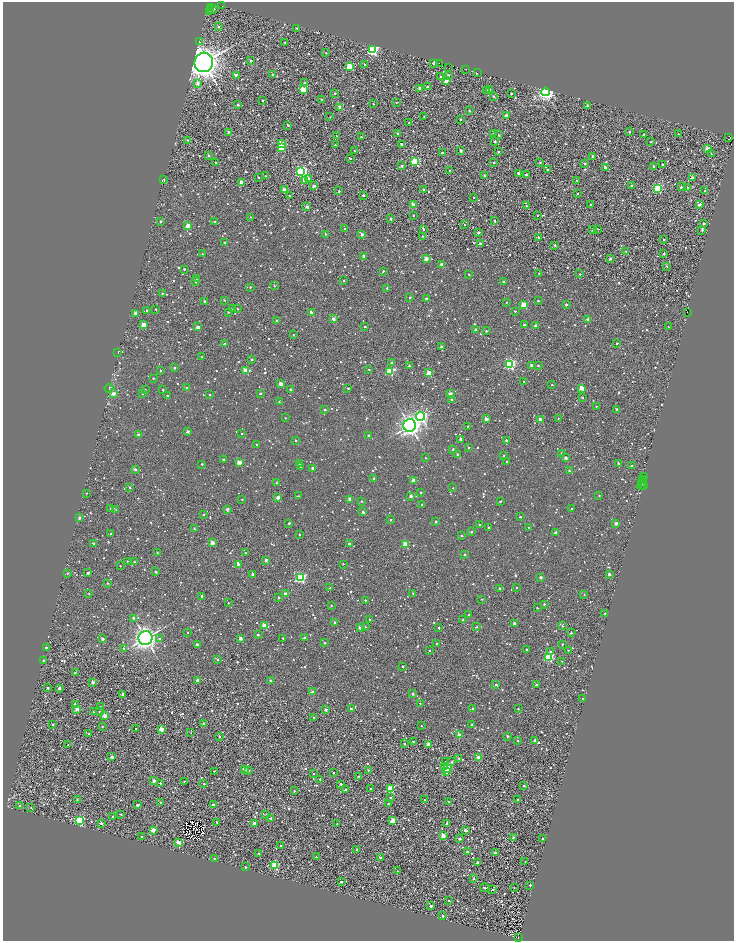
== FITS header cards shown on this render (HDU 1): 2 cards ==
NAXIS1  =                 1463
NAXIS2  =                 1878

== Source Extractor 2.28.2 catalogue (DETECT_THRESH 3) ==
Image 1463 x 1878 px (HDU 1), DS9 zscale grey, zoomed out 1/2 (1 PNG px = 2 x 2 image px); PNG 736 x 943 px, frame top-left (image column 2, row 1878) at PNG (3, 2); each listed source drawn as its Kron ellipse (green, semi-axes under 4 px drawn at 4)
Background 1.36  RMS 3.2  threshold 9.66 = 3 sigma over >= 5 px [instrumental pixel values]
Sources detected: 1953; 423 cannot appear on this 1/2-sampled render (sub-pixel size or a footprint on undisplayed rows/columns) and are neither listed nor drawn; of the other 1530, the 500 brightest by FLUX_AUTO listed and drawn (1030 fainter detections omitted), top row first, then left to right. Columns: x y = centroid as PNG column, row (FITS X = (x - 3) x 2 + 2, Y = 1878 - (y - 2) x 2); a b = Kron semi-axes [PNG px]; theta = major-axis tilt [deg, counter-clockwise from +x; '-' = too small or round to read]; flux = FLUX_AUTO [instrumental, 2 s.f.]
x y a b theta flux
221 6 2 1 - 8.9e+02
211 7 3 2 - 1.4e+04
212 9 6 1 10 1.0e+04
209 11 2 1 - 1.1e+04
218 26 2 2 - 2.3e+03
297 28 2 2 - 1.8e+03
200 42 4 3 - 8.0e+02
285 42 2 2 - 1.4e+03
373 50 3 3 - 1.2e+05
326 53 2 2 - 1.1e+03
250 61 2 2 - 3.3e+03
204 62 10 9 - 1.0e+06
434 63 3 2 - 1.4e+03
439 63 3 2 - 2.9e+03
365 64 2 2 - 1.4e+03
349 66 3 3 - 3.1e+04
449 68 2 1 - 1.1e+03
466 69 2 1 - 9.3e+02
477 73 2 2 - 1.3e+03
236 75 3 2 - 4.5e+03
273 75 2 2 - 1.4e+03
448 75 2 2 - 1.7e+03
441 77 2 2 - 1.7e+03
446 81 2 2 - 1.2e+04
198 83 3 2 - 4.5e+03
304 83 2 2 - 2.5e+03
427 87 2 2 - 2.5e+03
420 88 2 2 - 3.6e+03
489 89 2 2 - 1.7e+03
303 90 3 3 - 3.4e+04
486 91 2 2 - 1.0e+03
545 92 4 4 - 2.3e+05
334 93 2 2 - 1.7e+03
511 94 2 2 - 1.6e+03
493 96 2 2 - 1.5e+03
321 99 2 2 - 1.3e+03
262 100 2 2 - 1.6e+03
396 102 2 2 - 8.1e+02
373 104 2 2 - 9.2e+02
238 105 2 2 - 2.8e+03
587 106 2 2 - 4.8e+03
340 107 2 2 - 1.1e+04
469 111 2 2 - 1.9e+03
424 116 2 2 - 8.8e+02
506 116 2 2 - 4.9e+03
330 117 2 2 - 8.9e+02
461 119 2 2 - 1.2e+03
409 122 2 2 - 9.8e+02
288 125 2 2 - 1.9e+03
228 132 2 2 - 1.4e+03
629 132 2 2 - 2.0e+03
494 133 2 2 - 2.7e+03
397 134 2 2 - 1.1e+03
643 134 2 2 - 1.3e+03
678 134 2 1 - 8.4e+02
499 135 2 2 - 1.2e+03
337 136 2 2 - 9.2e+02
361 137 2 2 - 1.3e+03
729 138 3 1 - 1.6e+03
188 140 2 2 - 9.6e+02
495 141 2 2 - 1.8e+03
651 142 2 2 - 9.4e+02
281 144 3 2 - 1.7e+04
402 144 2 2 - 6.2e+03
335 145 2 2 - 1.4e+03
282 147 3 2 - 3.4e+04
708 148 2 2 - 1.2e+04
355 151 2 2 - 1.3e+03
461 151 2 2 - 4.7e+03
499 152 2 2 - 1.2e+03
442 153 2 2 - 1.6e+03
711 154 2 2 - 8.5e+02
209 155 2 2 - 1.9e+03
593 156 2 2 - 1.7e+03
350 158 2 2 - 9.2e+02
415 161 3 3 - 5.6e+04
540 162 2 2 - 1.1e+03
216 163 2 2 - 8.6e+02
494 163 2 2 - 1.3e+03
585 164 2 2 - 1.7e+03
663 164 2 2 - 9.0e+02
402 166 2 2 - 2.5e+03
654 166 2 2 - 1.7e+03
605 168 2 2 - 7.2e+03
547 170 2 2 - 2.2e+03
450 171 2 2 - 1.1e+03
301 172 4 4 - 1.1e+05
518 173 2 2 - 2.6e+03
485 175 2 2 - 6.1e+03
526 175 2 2 - 3.8e+03
266 176 2 2 - 8.8e+02
259 177 2 2 - 1.1e+03
692 178 2 2 - 5.7e+03
308 179 3 2 - 1.4e+04
163 180 3 2 - 1.7e+04
304 180 3 2 - 5.6e+03
576 180 2 2 - 9.8e+02
242 182 2 2 - 1.0e+04
314 186 3 2 - 4.6e+03
631 186 2 2 - 2.2e+03
681 187 2 2 - 2.6e+03
688 187 2 2 - 9.1e+02
657 188 3 3 - 7.8e+04
284 190 2 2 - 1.5e+04
424 190 2 2 - 1.9e+03
339 191 3 2 - 9.0e+02
705 191 2 2 - 1.4e+03
577 193 2 2 - 8.1e+02
363 195 2 2 - 3.3e+03
290 196 3 2 - 9.0e+02
474 197 2 2 - 1.3e+03
590 204 2 2 - 1.4e+03
413 205 3 2 - 1.3e+04
699 205 2 2 - 3.0e+03
307 206 2 2 - 5.1e+03
526 206 2 2 - 2.3e+03
413 215 2 2 - 9.0e+02
537 215 2 2 - 1.1e+03
251 217 2 2 - 8.6e+02
391 219 2 2 - 4.3e+03
161 221 2 2 - 1.6e+03
214 221 2 2 - 1.5e+03
495 221 2 2 - 2.6e+03
703 223 2 2 - 1.8e+03
188 225 2 2 - 1.3e+04
464 225 2 2 - 8.9e+02
345 228 2 2 - 9.7e+02
423 229 2 2 - 2.1e+03
593 229 2 2 - 2.3e+03
598 229 2 2 - 9.5e+02
702 230 2 2 - 1.2e+03
479 232 2 2 - 3.7e+03
325 234 2 2 - 1.2e+03
362 234 3 2 - 5.1e+03
422 236 2 2 - 1.2e+03
538 237 2 2 - 2.6e+03
664 239 2 2 - 1.3e+03
225 243 2 2 - 3.2e+03
481 243 2 2 - 4.6e+03
555 245 3 2 - 1.4e+03
626 251 2 2 - 1.2e+03
202 254 2 2 - 1.2e+03
664 254 2 2 - 2.0e+03
364 256 2 2 - 6.2e+03
610 258 2 2 - 2.8e+03
426 259 2 2 - 8.8e+03
442 265 2 2 - 7.8e+03
667 266 2 2 - 8.5e+02
184 269 2 2 - 1.6e+03
383 271 2 2 - 1.4e+03
539 273 2 2 - 1.2e+03
469 274 2 2 - 9.8e+02
580 274 2 2 - 1.1e+03
196 278 2 2 - 8.2e+02
343 281 2 2 - 1.5e+03
504 281 2 2 - 1.4e+03
196 282 2 2 - 1.3e+03
274 286 2 2 - 9.5e+02
250 287 2 2 - 9.4e+02
387 288 2 2 - 1.9e+03
162 293 2 2 - 1.1e+03
410 298 2 2 - 1.4e+03
426 298 2 2 - 1.5e+03
224 300 2 2 - 1.1e+03
205 301 2 2 - 4.3e+03
538 301 2 2 - 1.4e+03
506 302 2 2 - 1.0e+03
524 305 3 3 - 2.2e+04
566 305 2 2 - 2.7e+03
232 308 2 2 - 9.3e+02
156 309 2 2 - 1.3e+03
237 309 2 2 - 8.0e+02
147 310 2 2 - 3.0e+03
515 311 2 2 - 1.1e+03
228 312 2 2 - 8.5e+02
688 312 2 1 - 1.1e+03
135 313 2 2 - 7.9e+03
311 313 2 2 - 9.0e+03
333 319 2 2 - 6.6e+03
588 319 2 2 - 5.5e+03
277 320 2 2 - 2.5e+03
144 325 2 2 - 1.7e+04
524 325 2 2 - 1.6e+03
536 326 2 2 - 9.5e+03
198 327 2 2 - 6.4e+03
365 327 2 2 - 2.0e+03
668 327 2 2 - 1.0e+03
475 330 2 2 - 5.3e+03
486 331 2 2 - 1.5e+03
294 335 2 2 - 9.1e+02
617 343 2 2 - 1.5e+03
225 344 3 2 - 1.1e+03
441 346 2 2 - 3.7e+03
118 353 2 1 - 4.3e+03
202 357 2 2 - 9.4e+02
252 360 2 2 - 2.1e+03
392 363 2 2 - 5.7e+03
509 364 4 4 - 9.4e+04
531 365 2 2 - 4.2e+03
538 365 2 2 - 1.2e+03
409 366 2 2 - 2.5e+03
174 368 2 2 - 2.3e+03
369 369 2 2 - 1.1e+03
160 371 2 2 - 8.5e+02
245 371 3 2 - 1.9e+04
390 371 3 3 - 5.5e+04
429 373 2 2 - 1.9e+04
153 378 2 2 - 1.1e+03
524 381 2 2 - 9.9e+02
281 384 2 2 - 1.2e+04
552 385 2 2 - 1.3e+03
109 388 4 3 - 9.9e+02
187 388 2 2 - 2.9e+03
348 388 2 2 - 1.9e+03
582 388 2 2 - 1.4e+04
290 389 2 2 - 1.9e+03
145 390 2 2 - 8.1e+02
163 390 2 2 - 1.6e+03
142 393 3 2 - 8.6e+02
260 393 2 2 - 2.3e+03
450 393 2 2 - 4.7e+03
113 394 3 2 - 8.0e+03
167 395 2 2 - 1.2e+03
210 395 2 2 - 1.3e+03
583 397 2 2 - 8.0e+02
452 400 2 2 - 2.6e+03
279 402 2 2 - 1.1e+03
596 406 2 2 - 1.1e+03
616 409 2 2 - 1.4e+03
325 410 2 2 - 1.7e+03
421 416 4 4 - 1.5e+05
286 418 2 2 - 8.7e+02
558 418 2 2 - 8.3e+02
486 419 2 2 - 8.6e+03
540 419 2 2 - 8.0e+03
410 425 6 6 - 4.2e+05
468 426 2 2 - 1.2e+03
188 431 2 2 - 5.3e+03
242 433 2 2 - 1.1e+03
139 434 2 2 - 5.5e+03
368 436 2 2 - 2.8e+03
461 439 2 2 - 5.8e+03
295 440 2 2 - 2.2e+03
506 440 2 2 - 2.0e+03
256 444 2 2 - 9.1e+02
469 448 2 2 - 1.1e+03
453 449 3 2 - 8.3e+02
562 454 2 2 - 6.3e+03
458 455 2 2 - 4.1e+03
504 455 2 2 - 1.5e+03
426 458 2 2 - 1.0e+03
566 458 2 2 - 3.9e+03
223 459 2 2 - 2.4e+03
239 462 2 2 - 1.4e+04
506 462 2 2 - 9.7e+02
299 463 2 2 - 2.3e+03
619 463 4 2 - 1.4e+03
202 464 2 2 - 1.7e+03
632 465 2 2 - 1.5e+03
301 467 2 2 - 2.4e+03
313 468 2 2 - 3.9e+03
135 469 2 2 - 4.4e+03
569 471 2 2 - 1.6e+03
643 477 2 1 - 1.1e+03
374 478 2 2 - 1.7e+03
643 479 3 1 - 2.5e+03
413 480 2 2 - 9.3e+03
642 481 2 1 - 1.2e+03
276 483 2 2 - 1.2e+03
642 483 3 1 - 1.6e+03
641 486 4 2 - 8.8e+02
643 486 2 1 - 1.1e+03
130 487 2 2 - 1.1e+03
453 488 2 2 - 8.7e+02
421 492 2 2 - 1.8e+03
86 493 2 2 - 9.3e+02
599 495 2 2 - 1.0e+03
298 496 3 2 - 1.2e+03
411 496 2 2 - 5.2e+03
278 497 2 2 - 9.1e+03
242 499 2 2 - 1.4e+03
350 499 2 2 - 6.2e+03
361 501 2 2 - 9.6e+02
500 501 2 2 - 1.7e+03
421 505 3 2 - 9.0e+02
110 509 2 2 - 1.1e+03
227 509 2 2 - 5.6e+03
572 509 2 2 - 2.8e+03
116 510 2 2 - 8.2e+02
363 512 2 2 - 3.2e+03
203 514 2 2 - 1.4e+03
521 517 2 2 - 1.0e+03
79 518 2 2 - 3.6e+03
391 520 2 2 - 1.2e+03
435 522 2 2 - 2.2e+03
289 523 2 2 - 1.6e+03
616 523 2 2 - 6.6e+03
480 525 3 2 - 1.2e+03
489 527 2 2 - 2.8e+03
529 527 2 2 - 1.7e+03
194 529 2 2 - 1.3e+03
471 532 2 2 - 1.3e+03
556 532 2 2 - 4.5e+03
111 534 2 2 - 1.1e+03
300 534 2 2 - 1.4e+03
462 535 2 2 - 1.0e+03
212 543 2 2 - 1.0e+04
93 544 2 2 - 2.3e+03
349 544 3 2 - 5.1e+03
405 544 3 3 - 2.4e+04
157 553 2 2 - 1.3e+03
245 553 2 2 - 8.2e+02
465 554 2 2 - 2.1e+03
266 560 2 2 - 4.7e+03
127 561 2 2 - 9.6e+02
134 562 2 2 - 2.2e+03
238 564 2 2 - 4.2e+03
343 564 2 2 - 1.2e+03
120 566 2 2 - 1.2e+03
156 572 2 2 - 2.5e+03
67 573 2 2 - 1.6e+03
88 573 2 2 - 3.8e+03
253 574 2 2 - 2.7e+03
609 574 2 2 - 5.0e+03
541 577 2 2 - 4.5e+03
300 578 4 4 - 8.9e+04
107 583 2 2 - 1.8e+03
330 588 2 2 - 1.5e+03
517 588 2 2 - 1.9e+03
500 589 2 2 - 4.2e+03
413 593 2 2 - 1.0e+03
89 594 2 2 - 9.9e+02
285 594 2 2 - 5.4e+03
584 595 2 2 - 1.1e+03
201 596 2 2 - 2.0e+03
279 598 2 2 - 1.6e+03
482 599 2 2 - 8.0e+02
365 600 2 2 - 1.1e+03
228 603 2 2 - 8.9e+02
544 604 2 2 - 1.8e+03
331 605 2 2 - 1.1e+03
537 608 2 2 - 8.9e+02
605 614 2 2 - 9.2e+02
469 615 2 2 - 1.2e+03
133 618 3 2 - 2.6e+03
369 619 2 2 - 1.3e+03
463 620 3 2 - 1.4e+03
335 623 2 2 - 4.9e+03
514 623 2 2 - 4.9e+03
264 626 2 2 - 1.8e+04
562 626 3 2 - 2.0e+03
365 627 2 2 - 1.0e+03
477 627 2 2 - 1.4e+03
360 628 2 2 - 9.0e+03
439 628 2 2 - 9.6e+02
187 632 2 2 - 8.7e+02
571 633 2 2 - 1.5e+03
258 635 2 2 - 2.8e+03
304 637 2 2 - 3.1e+03
145 638 7 7 - 4.6e+05
240 638 2 2 - 5.7e+03
283 638 2 2 - 1.2e+03
102 639 2 2 - 4.9e+03
160 639 3 2 - 2.0e+03
325 643 2 2 - 1.2e+03
197 644 2 2 - 2.9e+03
436 644 2 2 - 1.3e+03
562 644 2 2 - 1.3e+03
46 648 2 2 - 1.7e+03
124 648 2 2 - 1.0e+03
527 650 2 2 - 1.0e+03
568 650 2 2 - 1.1e+03
429 651 2 2 - 1.4e+03
551 652 2 2 - 2.9e+03
549 657 3 3 - 5.4e+04
44 660 2 2 - 1.1e+03
217 660 2 2 - 9.7e+02
562 661 2 2 - 8.5e+02
402 666 2 2 - 1.6e+03
75 673 2 2 - 9.0e+02
197 680 3 2 - 3.8e+03
270 680 2 2 - 3.7e+03
93 682 2 2 - 4.2e+03
496 685 3 2 - 1.9e+03
536 685 2 2 - 3.5e+03
47 687 2 2 - 1.0e+03
60 688 2 2 - 5.2e+03
312 692 3 2 - 4.4e+03
123 694 2 2 - 3.5e+03
413 694 2 2 - 2.5e+03
583 698 2 2 - 1.3e+03
420 703 2 2 - 9.8e+02
75 704 2 2 - 4.2e+03
100 707 2 2 - 1.1e+03
77 709 2 2 - 9.7e+03
351 709 2 2 - 1.7e+03
473 709 2 2 - 1.1e+03
518 709 2 2 - 8.8e+02
325 710 2 2 - 4.5e+03
93 712 2 2 - 1.6e+03
99 712 2 2 - 8.7e+02
105 716 2 2 - 1.0e+04
314 717 2 2 - 9.1e+02
204 723 3 2 - 2.7e+03
53 725 2 2 - 1.3e+03
472 725 2 2 - 4.2e+03
102 726 2 2 - 9.8e+02
421 726 2 2 - 8.2e+02
135 728 2 1 - 6.7e+03
162 729 2 2 - 1.2e+04
191 733 2 2 - 1.1e+03
89 734 2 2 - 1.2e+03
459 735 3 2 - 1.0e+04
219 736 2 2 - 1.7e+03
507 736 2 2 - 3.6e+03
517 740 2 2 - 1.1e+03
534 741 3 2 - 2.3e+03
413 742 2 2 - 1.6e+03
404 743 2 2 - 2.0e+03
428 744 2 2 - 1.1e+04
68 745 2 2 - 1.5e+03
112 757 2 2 - 4.7e+03
459 758 2 2 - 9.3e+02
478 758 2 2 - 1.3e+04
446 762 2 2 - 8.2e+02
452 762 2 2 - 1.3e+03
444 766 4 3 - 2.4e+03
244 769 2 2 - 8.3e+03
447 769 3 3 - 6.1e+04
249 770 2 2 - 2.4e+03
368 770 2 2 - 1.1e+03
214 771 2 2 - 1.1e+03
446 772 3 2 - 3.9e+03
314 773 2 2 - 9.1e+02
333 773 2 2 - 9.7e+02
358 776 2 2 - 1.6e+03
320 779 2 2 - 3.6e+03
154 781 3 2 - 7.7e+03
184 781 2 2 - 9.0e+02
160 783 2 2 - 1.3e+03
204 784 2 2 - 1.1e+03
341 784 2 2 - 3.3e+03
524 786 2 2 - 2.2e+03
371 788 2 2 - 1.2e+03
390 788 3 3 - 5.2e+04
346 790 2 2 - 4.3e+03
294 791 2 2 - 1.8e+03
391 798 2 2 - 1.6e+03
517 799 2 2 - 1.1e+03
77 800 2 2 - 1.3e+03
424 800 2 2 - 1.1e+03
161 802 2 2 - 1.7e+03
449 802 2 2 - 2.8e+03
389 804 2 2 - 1.2e+03
137 805 3 2 - 3.0e+03
213 805 2 2 - 6.4e+03
19 806 3 2 - 2.4e+03
31 807 2 2 - 9.8e+02
121 814 2 2 - 1.0e+03
266 815 2 2 - 1.2e+03
113 816 2 2 - 1.3e+03
271 818 2 2 - 1.5e+03
79 821 3 3 - 7.9e+04
393 821 3 3 - 2.5e+04
217 822 2 2 - 1.4e+03
101 823 2 2 - 3.2e+03
255 823 2 2 - 8.1e+03
447 823 2 2 - 3.8e+03
337 824 2 2 - 1.8e+03
153 830 2 2 - 1.1e+04
465 830 2 2 - 4.7e+03
142 836 2 2 - 1.4e+03
443 836 2 2 - 1.2e+04
513 837 2 2 - 1.5e+03
543 838 2 2 - 2.2e+03
460 839 2 2 - 3.9e+03
178 842 3 2 - 9.4e+03
281 846 2 2 - 2.4e+03
357 849 2 2 - 2.1e+03
467 852 2 2 - 3.2e+03
495 852 2 2 - 2.4e+03
259 853 2 2 - 1.4e+03
316 857 2 2 - 1.3e+03
380 857 2 2 - 2.8e+03
215 858 2 2 - 1.4e+03
525 861 2 2 - 1.1e+03
477 863 2 2 - 4.0e+03
275 866 3 3 - 4.3e+04
246 867 2 2 - 1.3e+03
397 871 2 2 - 8.9e+02
473 879 2 2 - 1.9e+03
341 882 2 2 - 2.2e+03
530 885 2 2 - 1.9e+03
485 888 4 2 - 1.3e+03
514 888 2 2 - 9.8e+02
492 890 3 2 - 1.4e+03
448 900 2 2 - 9.6e+02
431 906 2 2 - 3.3e+03
443 916 2 2 - 1.8e+03
518 938 2 2 - 1.0e+04
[1030 fainter detections neither listed nor drawn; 423 sub-pixel or undisplayed-footprint detections neither listed nor drawn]